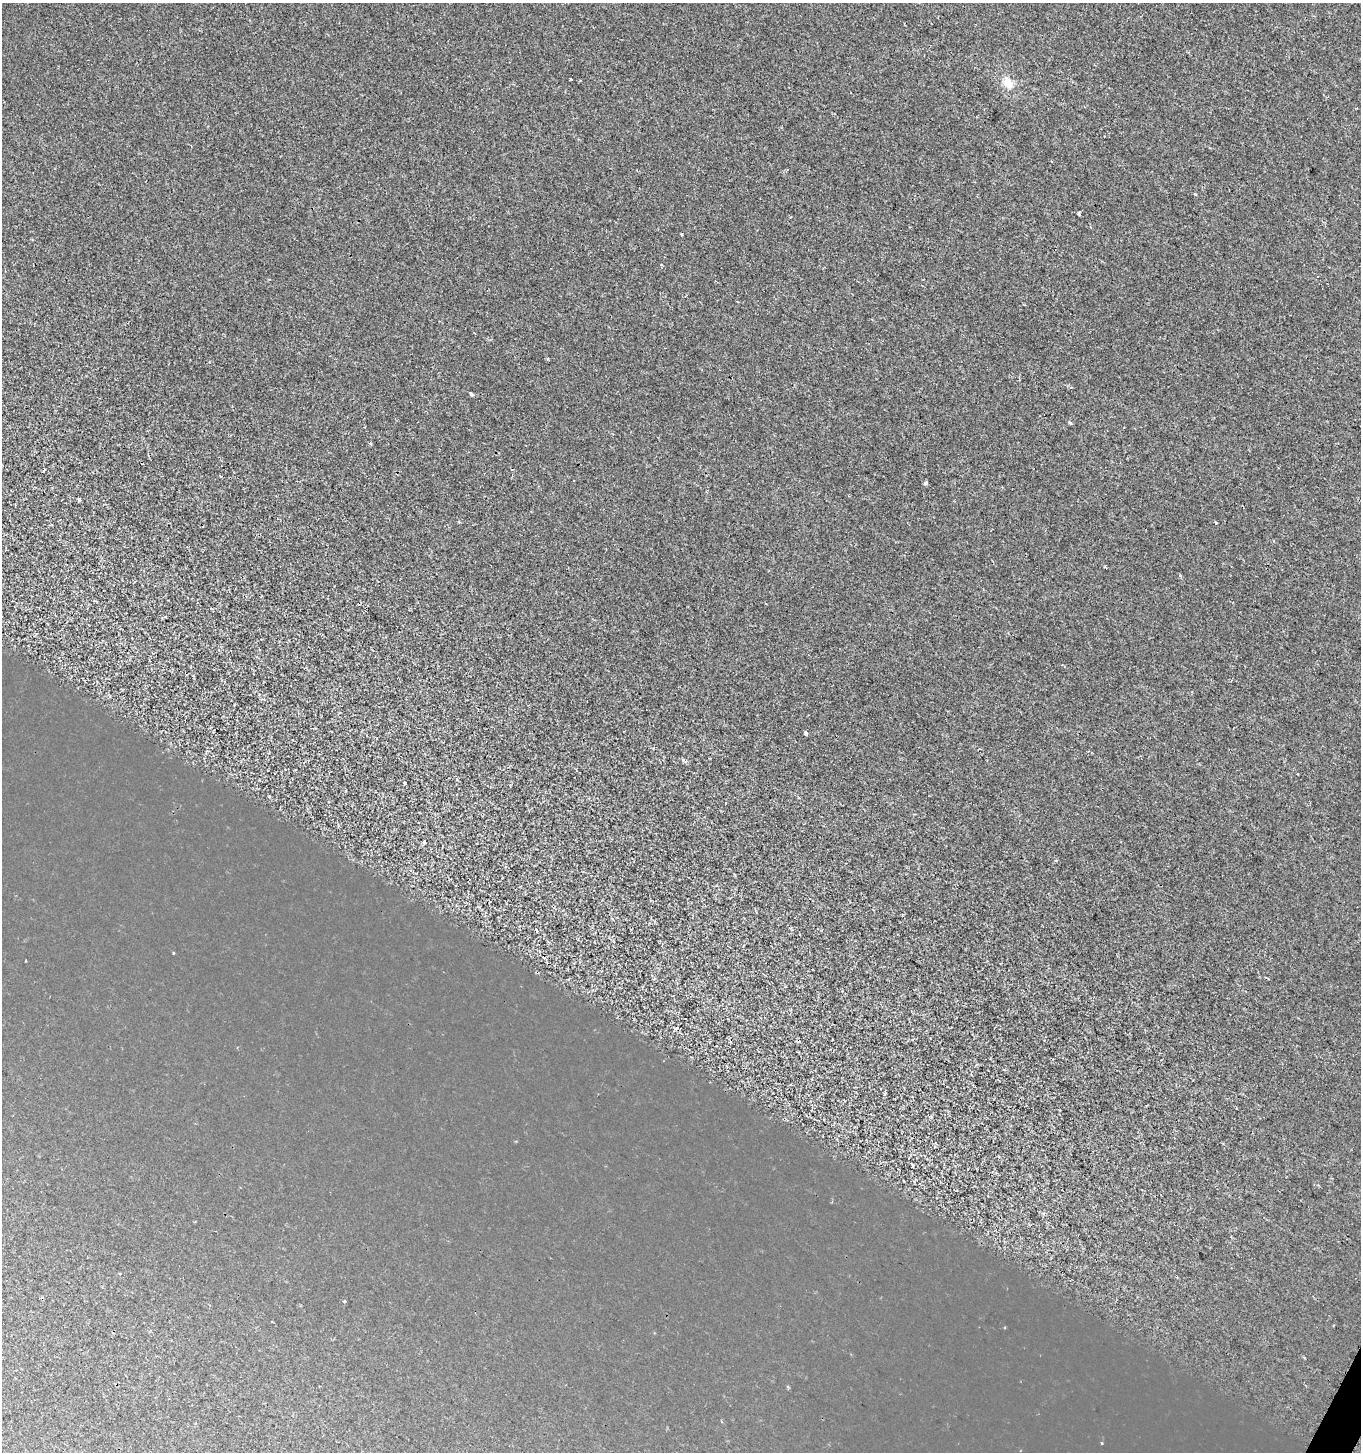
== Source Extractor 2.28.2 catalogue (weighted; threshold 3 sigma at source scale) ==
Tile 6 of 4 x 4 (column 2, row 2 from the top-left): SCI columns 1627-2985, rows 2908-4357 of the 5908 x 5820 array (HDU 1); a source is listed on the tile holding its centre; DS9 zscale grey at full resolution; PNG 1363 x 1454 px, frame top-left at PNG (2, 3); no overlay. Shown black and unused: <1% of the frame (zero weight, under 2 of 3 exposures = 1% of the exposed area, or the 3 px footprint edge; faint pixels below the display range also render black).
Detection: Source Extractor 2.28.2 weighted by HDU 2 'WHT'; one run over the whole footprint, this tile lists its part. Background -2.56e-04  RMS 0.0025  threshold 0.0113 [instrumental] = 3 sigma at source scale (4.5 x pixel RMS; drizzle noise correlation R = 1.50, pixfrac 1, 0.0396/0.0396 arcsec/px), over >= 5 px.
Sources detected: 30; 7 cosmic-ray / hot-pixel residue — not listed; the other 23 listed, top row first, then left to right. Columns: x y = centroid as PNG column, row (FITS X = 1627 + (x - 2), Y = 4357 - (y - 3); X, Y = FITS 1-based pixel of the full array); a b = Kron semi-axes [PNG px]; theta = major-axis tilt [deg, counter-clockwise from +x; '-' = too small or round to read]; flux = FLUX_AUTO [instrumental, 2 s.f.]
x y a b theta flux
570 79 3 3 - 0.36
1008 83 14 11 -57 2.6
1195 194 3 3 - 0.54
1079 212 3 3 - 0.42
682 234 3 3 - 1.2
548 359 3 3 - 0.36
471 393 4 3 - 1.2
1070 423 5 4 - 0.32
43 471 3 2 - 0.25
925 483 5 4 - 0.48
79 499 4 3 - 2.2
1216 522 3 3 - 1
1180 576 5 3 - 0.28
805 733 4 3 - 0.79
404 782 3 2 - 0.29
424 842 3 3 - 0.85
1056 861 3 3 - 0.32
537 930 4 3 - 0.34
173 953 3 3 - 0.57
913 1166 5 2 - 0.33
345 1301 3 3 - 0.27
272 1321 3 2 - 0.29
788 1387 4 3 - 0.24
Unlisted compact peaks at least as high as the median listed source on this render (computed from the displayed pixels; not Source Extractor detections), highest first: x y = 683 760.